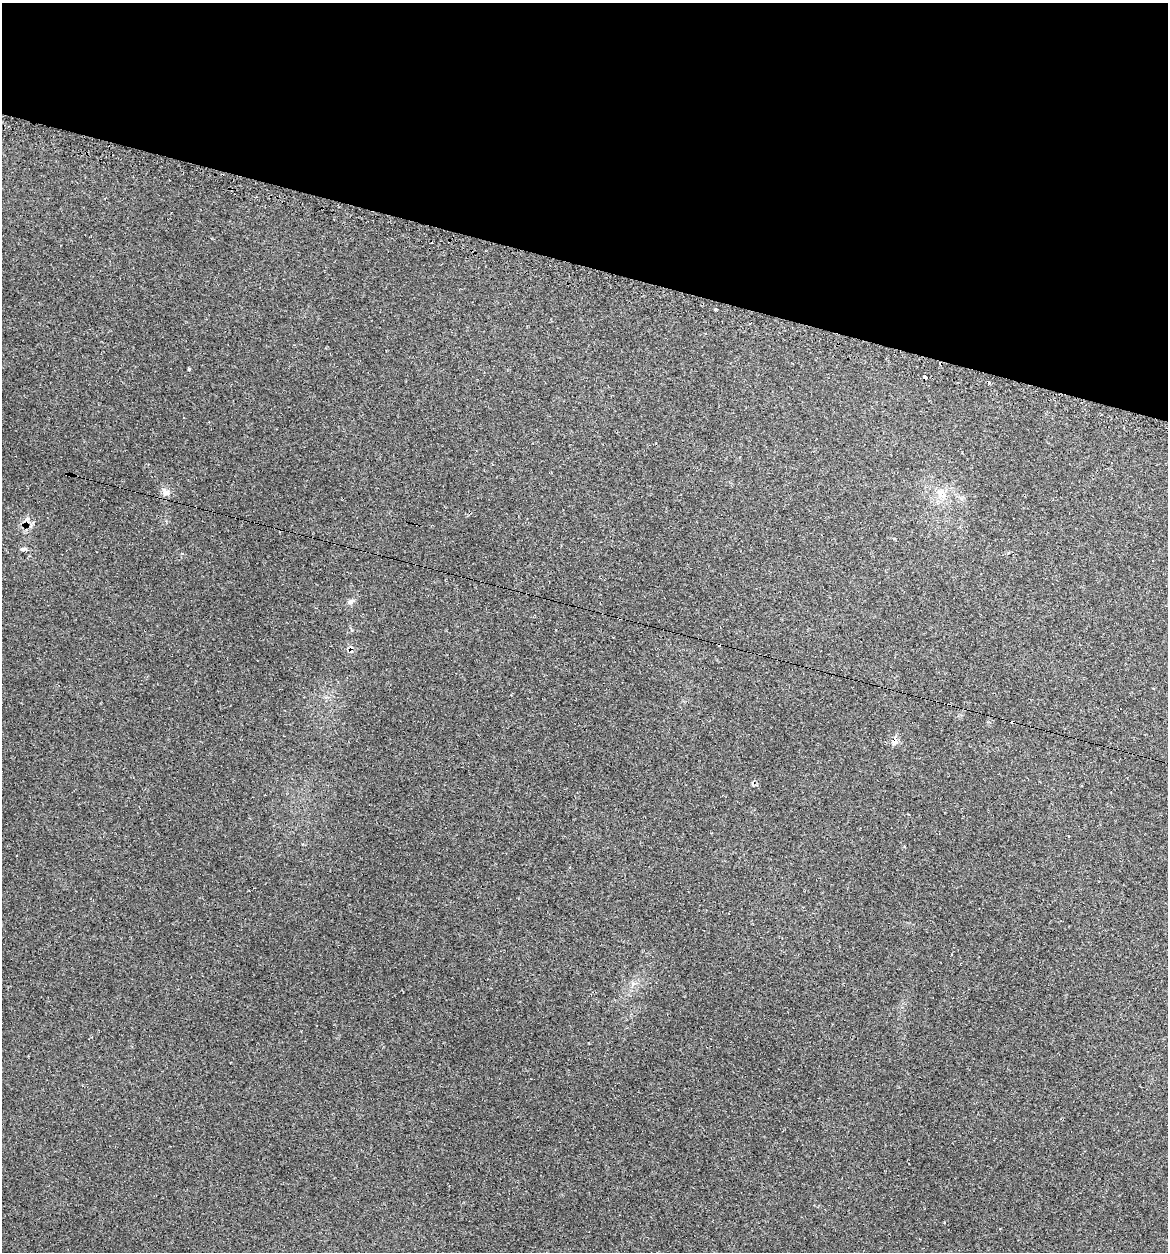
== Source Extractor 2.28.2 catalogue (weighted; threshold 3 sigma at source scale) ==
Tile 2 of 4 x 4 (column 2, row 1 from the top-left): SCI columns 1289-2454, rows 3783-5032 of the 5031 x 5032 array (HDU 1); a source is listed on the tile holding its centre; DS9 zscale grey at full resolution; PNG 1170 x 1254 px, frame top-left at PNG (2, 3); no overlay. Shown black and unused: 21% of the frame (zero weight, under 2 of 3 exposures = <1% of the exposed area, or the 3 px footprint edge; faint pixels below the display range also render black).
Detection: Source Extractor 2.28.2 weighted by HDU 2 'WHT'; one run over the whole footprint, this tile lists its part. Background 0.0666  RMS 0.0054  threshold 0.0243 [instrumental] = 3 sigma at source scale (4.5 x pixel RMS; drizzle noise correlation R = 1.50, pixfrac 1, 0.05/0.05 arcsec/px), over >= 5 px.
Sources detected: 16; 6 cosmic-ray / hot-pixel residue — not listed; the other 10 listed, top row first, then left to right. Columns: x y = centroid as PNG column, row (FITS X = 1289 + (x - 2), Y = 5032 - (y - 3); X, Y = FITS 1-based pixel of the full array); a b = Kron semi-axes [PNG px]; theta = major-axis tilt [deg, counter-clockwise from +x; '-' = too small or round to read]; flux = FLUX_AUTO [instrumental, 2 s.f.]
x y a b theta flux
715 309 3 2 - 0.71
189 369 3 3 - 1.1
924 377 4 3 - 3.1
67 474 3 3 - 1.5
166 492 10 9 - 2.7
941 494 16 11 -52 6.5
27 519 7 5 31 1.5
22 549 7 4 12 1.7
351 601 10 6 32 1.8
894 741 5 5 - 6.2
Overlapping masked pixels (flux is a lower limit): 3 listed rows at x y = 924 377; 67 474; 894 741